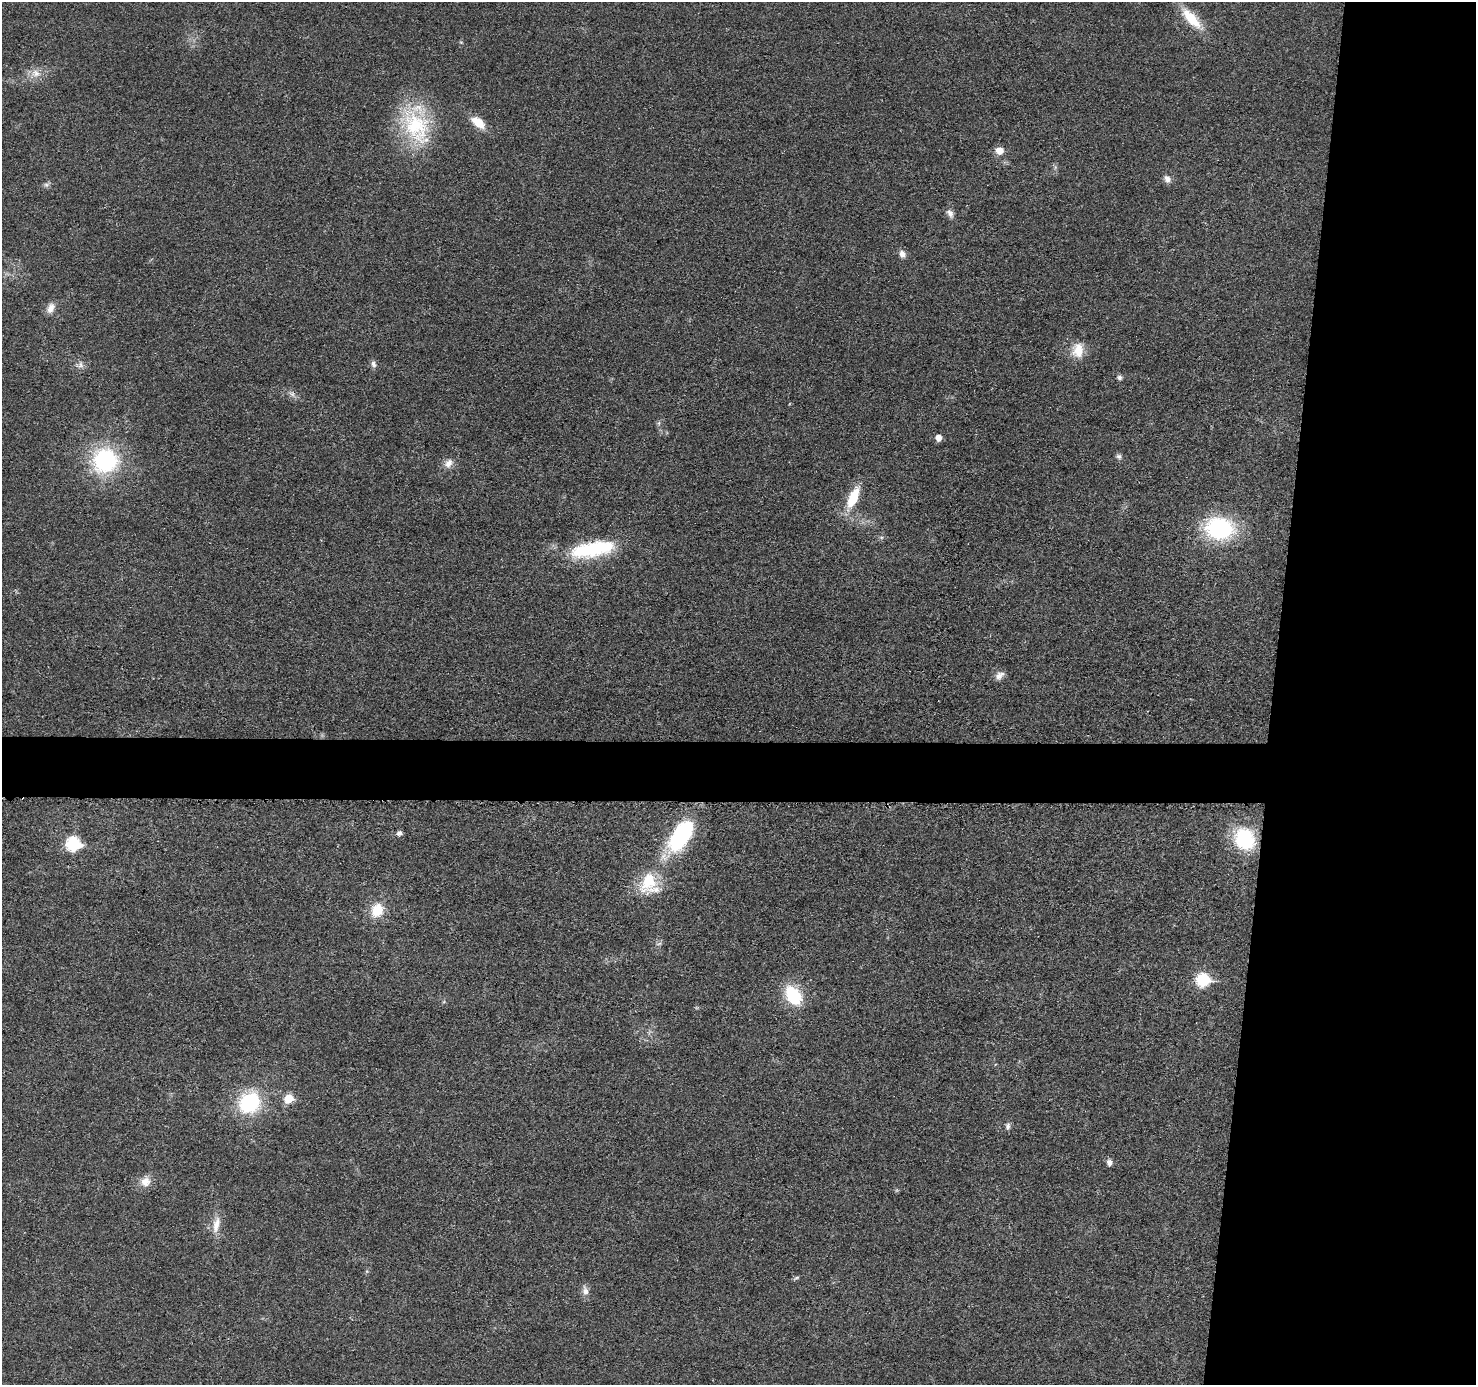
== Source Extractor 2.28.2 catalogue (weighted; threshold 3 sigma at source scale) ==
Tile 6 of 3 x 3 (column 3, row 2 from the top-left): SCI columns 2954-4427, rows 1589-2971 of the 4431 x 4457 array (HDU 1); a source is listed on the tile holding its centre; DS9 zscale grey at full resolution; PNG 1478 x 1387 px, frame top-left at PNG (2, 2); no overlay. Shown black and unused: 17% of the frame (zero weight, under 3 of 5 exposures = <1% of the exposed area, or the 3 px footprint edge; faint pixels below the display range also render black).
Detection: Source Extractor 2.28.2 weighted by HDU 2 'WHT'; one run over the whole footprint, this tile lists its part. Background 0.0184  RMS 0.005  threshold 0.0224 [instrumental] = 3 sigma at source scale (4.5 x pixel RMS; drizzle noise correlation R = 1.50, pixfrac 1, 0.05/0.05 arcsec/px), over >= 5 px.
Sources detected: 42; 1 too faint to see at this stretch — not listed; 1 inside a brighter listed object's ellipse — not listed separately; the other 40 listed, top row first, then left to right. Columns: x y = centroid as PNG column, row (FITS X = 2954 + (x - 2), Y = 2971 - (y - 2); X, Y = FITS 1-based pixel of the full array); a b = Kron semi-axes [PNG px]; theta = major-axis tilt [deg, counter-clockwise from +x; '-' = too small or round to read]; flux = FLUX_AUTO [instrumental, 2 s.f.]
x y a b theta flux
1191 18 32 12 -47 14
36 73 11 11 - 4.4
478 122 19 10 -39 8.3
416 126 54 32 -59 43
999 150 10 8 -6 4.1
1167 179 10 8 -56 2.6
46 185 7 6 - 1.2
950 213 12 7 -57 2.4
902 254 9 8 - 2.6
51 308 14 9 69 3.6
1078 350 19 14 87 8.9
373 364 9 6 -65 1.7
81 365 9 8 - 2.1
1120 377 6 6 - 1.2
659 423 7 4 71 0.84
939 438 6 6 - 4.1
1119 456 8 6 -27 1.5
105 460 21 20 - 59
449 463 12 9 55 3.6
853 497 29 11 66 15
1219 528 25 19 -6 59
593 549 52 17 11 39
999 675 13 8 38 3
399 833 5 5 - 1.9
681 836 46 21 57 47
1245 839 25 21 -57 30
73 844 8 7 - 57
648 881 31 19 66 20
377 910 15 12 61 12
659 944 8 3 14 0.86
1203 980 7 7 - 45
793 995 19 13 -58 25
289 1099 7 6 - 13
249 1102 26 21 46 34
1008 1126 10 6 88 1.6
1110 1163 6 6 - 2.6
145 1182 14 13 - 5.1
216 1225 26 9 77 6.1
796 1278 9 4 27 0.88
585 1291 14 8 -77 2.9